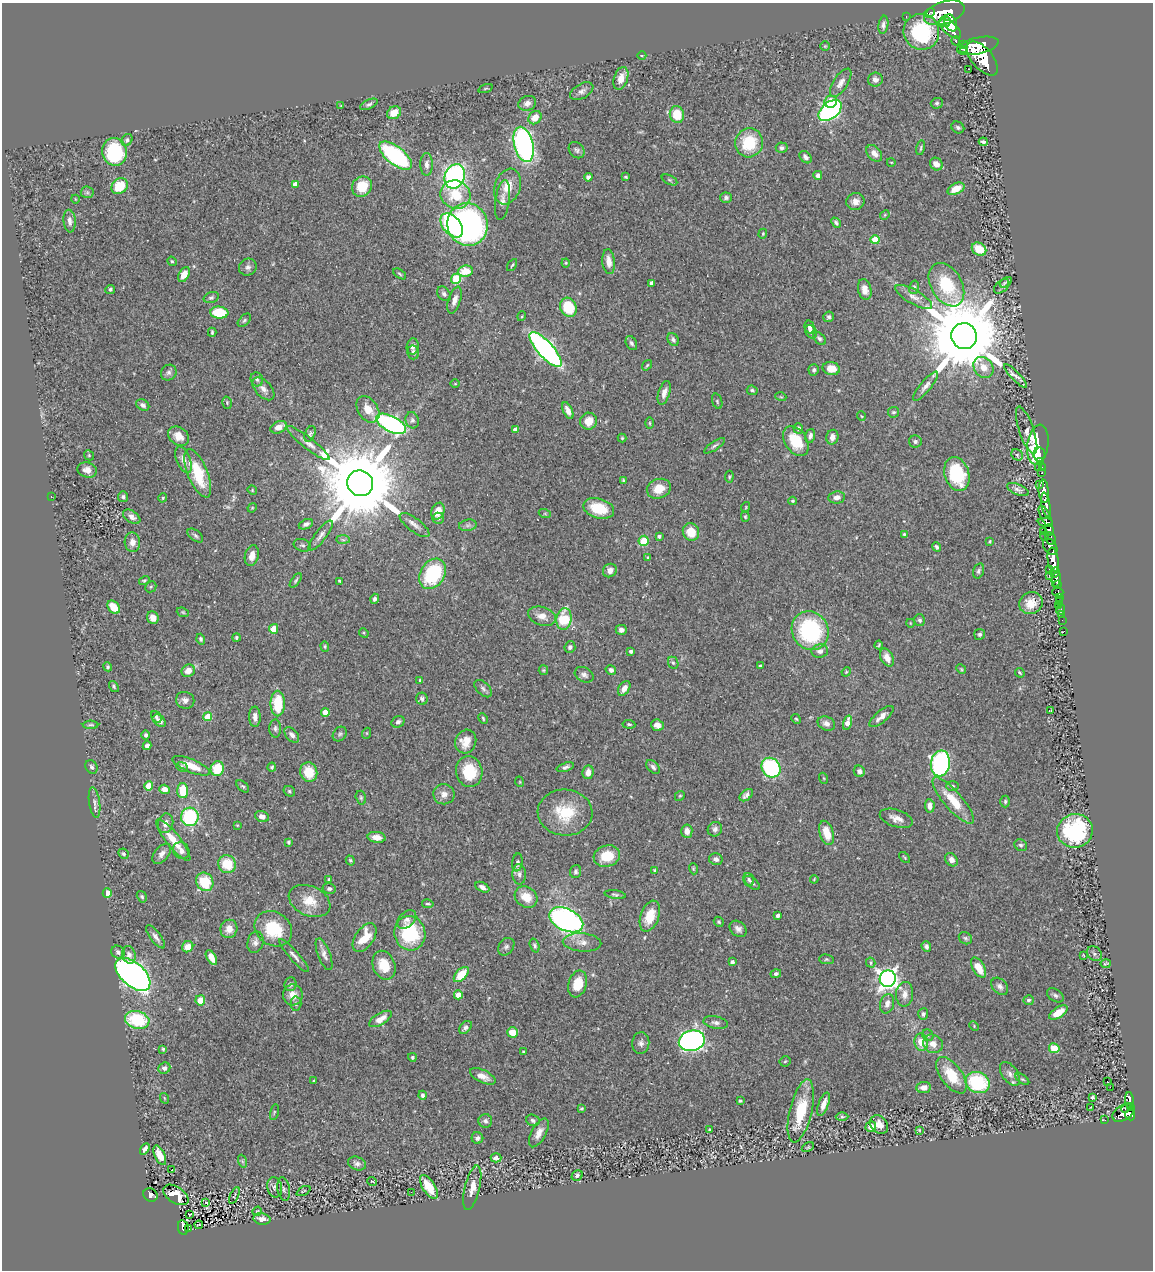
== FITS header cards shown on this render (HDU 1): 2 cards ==
NAXIS1  =                 1151
NAXIS2  =                 1268

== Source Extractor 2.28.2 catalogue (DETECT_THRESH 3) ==
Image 1151 x 1268 px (HDU 1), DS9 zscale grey, 1 PNG px = 1 image px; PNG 1155 x 1272 px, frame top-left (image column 1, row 1268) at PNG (2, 3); each listed source drawn as its Kron ellipse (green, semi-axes under 4 px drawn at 4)
Background 0.536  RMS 0.028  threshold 0.0832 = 3 sigma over >= 5 px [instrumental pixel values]
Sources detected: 473; all 473 listed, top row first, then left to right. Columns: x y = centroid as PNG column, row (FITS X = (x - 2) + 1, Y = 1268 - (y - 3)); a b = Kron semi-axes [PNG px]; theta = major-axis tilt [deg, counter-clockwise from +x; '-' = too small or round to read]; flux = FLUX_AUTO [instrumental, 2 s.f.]
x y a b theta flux
929 13 5 2 - 170
944 13 21 11 18 2400
906 16 2 2 - 5.3
945 21 6 5 - 520
951 23 9 6 -68 1000
883 25 9 5 81 5.9
950 29 13 6 -40 1100
921 32 18 17 - 140
956 41 4 3 - 55
963 45 3 2 - 260
825 46 4 4 - 1.7
978 46 21 8 12 3000
963 49 2 2 - 7100
642 55 4 3 - 1.7
982 58 20 10 -50 3200
969 69 2 2 - 0.91
621 78 12 7 72 20
875 79 7 7 - 8
841 83 16 7 57 12
485 88 7 3 19 2.1
582 91 13 7 29 7.8
830 102 6 6 - 31
527 103 9 7 23 8.6
937 103 6 5 - 3.2
369 104 9 4 25 4.2
341 106 4 3 - 1.6
830 110 13 8 38 460
394 113 7 6 - 28
677 114 8 7 - 45
535 118 7 6 - 21
958 127 7 5 -32 4
127 140 6 5 - 3.9
983 142 4 4 - 4.4
749 143 14 13 - 79
524 144 18 9 -76 470
782 148 6 5 - 5
921 148 7 3 77 2.7
577 150 9 7 -47 5.5
115 152 14 12 -79 140
874 153 9 6 -49 13
396 156 20 9 -38 230
806 157 7 5 -46 5.9
891 162 4 2 - 1.1
427 164 11 6 90 8.3
936 164 7 6 - 14
818 175 4 4 - 5.7
455 176 12 10 69 480
588 177 4 4 - 5.8
626 177 4 3 - 2
670 180 8 4 -27 2.7
295 184 4 4 - 12
120 186 9 7 39 57
508 186 18 13 71 29
362 187 11 9 49 49
956 189 9 5 27 25
87 192 6 6 - 3.8
455 195 15 14 - 59
726 198 6 5 - 4.7
75 199 4 3 - 1.3
502 200 20 7 82 12
855 202 9 8 - 12
885 215 5 4 - 2.2
70 221 11 6 -83 9.2
836 223 6 4 -49 4
467 224 21 20 - 850
452 225 14 8 -49 130
763 234 5 4 - 2
875 240 4 4 - 40
979 249 8 6 -34 36
172 261 5 4 - 2.4
609 262 12 6 -84 16
566 263 4 4 - 1.9
512 265 7 3 57 2.3
248 267 9 8 - 7.8
465 271 7 5 12 32
400 274 7 3 -36 2.6
184 275 8 5 62 23
456 279 5 5 - 95
1006 282 7 2 35 3
651 283 4 3 - 6.5
946 285 23 15 -60 92
1002 286 9 5 42 4.8
914 287 7 5 76 3.5
110 289 5 4 - 3.7
865 289 10 6 -78 14
444 294 8 6 -50 5.8
914 297 21 7 -30 14
211 298 8 5 17 3.7
455 300 14 6 71 12
568 307 10 8 -64 70
219 313 9 6 -5 81
522 316 5 3 - 1.7
829 317 5 5 - 3.6
244 320 8 5 45 3.5
810 327 6 5 - 6
212 332 5 3 - 2.8
811 332 7 5 -56 6.3
964 336 13 12 - 30000
819 338 8 5 -45 4.5
673 339 7 5 -59 4.6
631 343 7 5 -63 4.6
413 346 8 6 81 8.8
546 349 22 8 -48 690
413 352 7 5 -77 5.6
647 365 6 3 54 2
983 367 11 9 -50 22
831 369 8 6 -12 25
814 370 6 5 - 4.4
169 373 8 7 - 5.8
1016 376 16 4 -46 7.7
257 379 7 6 - 4.6
455 384 5 3 - 1.7
926 386 18 5 51 9.9
263 389 14 8 -48 12
752 390 5 4 - 3.5
664 393 12 5 73 12
781 397 5 3 - 1.6
717 401 8 5 -72 3.2
227 403 6 4 -73 2.7
143 405 7 5 -31 6.4
368 409 14 10 -56 25
568 410 9 4 -66 10
893 412 5 5 - 3.2
861 416 5 3 - 1.6
412 420 8 6 -74 6.1
588 421 8 8 - 22
650 423 6 4 -89 2.2
391 424 16 8 -27 400
279 427 8 5 24 19
798 428 5 5 - 6.3
515 430 4 4 - 14
1027 430 25 7 -71 19
310 434 8 5 68 3.7
178 436 11 8 -37 21
810 436 7 5 74 6.2
832 437 7 6 - 11
622 438 4 4 - 2.1
796 441 16 11 -56 58
915 441 6 6 - 5
308 443 26 5 -38 15
1038 445 20 10 81 120
714 446 12 3 34 4.2
89 455 5 4 - 2.1
1017 455 6 5 - 3.5
1039 455 7 6 - 37
183 460 14 7 -68 13
1041 462 3 3 - 13
1039 468 3 2 - 13
1042 468 3 2 - 23
87 470 10 7 -15 15
198 473 26 10 -67 82
1042 473 3 3 - 30
957 474 17 12 -72 110
729 477 6 4 84 2.1
624 480 4 4 - 3.1
360 483 13 12 - 33000
1039 485 3 3 - 16
659 489 12 9 20 30
252 490 5 4 - 2
1018 490 11 5 -23 6.5
1044 491 11 5 -85 900
51 497 3 2 - 17
123 497 5 5 - 4.3
837 497 8 6 8 9.1
163 498 4 4 - 2.2
792 501 4 3 - 2.1
1046 505 12 3 -81 870
746 507 5 3 - 1.8
252 508 5 4 - 2
599 508 16 10 -16 62
438 511 9 6 69 23
545 514 6 4 -19 2.3
1045 516 12 4 -62 320
132 517 10 6 -35 8
745 517 5 4 - 2.5
438 518 6 5 - 4.7
1045 522 7 4 -5 340
306 524 7 5 22 6
414 525 18 6 -37 11
468 525 9 5 9 5.3
1049 530 6 4 -83 300
1043 531 2 2 - 13
691 532 9 8 - 34
904 534 4 4 - 2.5
321 535 18 5 52 9.5
195 536 9 5 -38 4.6
659 536 3 3 - 5.1
1044 536 5 3 - 100
1050 538 6 5 - 250
343 540 7 4 -1 3.4
644 541 5 5 - 67
990 541 3 3 - 2.1
132 542 10 8 -86 14
302 545 9 6 -18 4.6
937 547 5 3 - 3.9
1050 547 9 6 -55 550
252 556 10 7 75 16
647 557 4 3 - 1.7
1053 560 12 5 -83 1200
1050 569 3 2 - 62
610 570 7 6 - 11
978 571 8 5 73 4.1
1055 573 5 4 - 310
432 574 16 12 58 150
1049 575 3 2 - 21
144 580 5 4 - 2.3
296 580 8 4 54 3
1056 580 8 4 81 640
339 581 4 2 - 2
1057 584 3 3 - 240
151 587 6 5 - 2.5
1058 592 5 4 - 140
1059 598 3 2 - 5.6
375 599 5 4 - 4.2
1059 601 3 3 - 98
1031 603 12 10 24 28
1058 605 4 2 - 6.1
114 607 7 5 -47 32
1061 610 5 3 - 29
183 612 6 4 -22 2.4
1062 614 3 2 - 4.5
542 616 14 9 -18 16
153 618 6 5 - 13
564 619 11 7 81 76
920 620 6 5 - 4.6
1062 620 2 2 - 6
910 623 4 2 - 1.3
274 629 5 4 - 28
621 630 5 5 - 6.7
810 631 20 18 -59 200
1064 631 3 2 - 7
364 633 5 4 - 2.1
980 634 5 5 - 4.3
236 638 4 4 - 3
201 639 5 4 - 3.8
879 645 4 2 - 2.4
325 646 5 4 - 2.7
570 647 6 5 - 4.9
631 651 3 3 - 4.5
820 651 8 6 13 6.6
887 658 9 6 -63 15
673 663 6 5 - 3.1
760 666 3 3 - 4.7
108 667 5 4 - 3.1
961 669 5 4 - 2.2
543 670 5 4 - 2.3
611 670 5 5 - 5.2
188 671 7 6 - 16
846 672 5 4 - 2.1
1020 673 5 3 - 2.2
584 675 10 7 -27 7.3
420 680 4 3 - 2.4
114 686 6 4 -54 3.1
624 688 8 5 57 12
483 689 10 6 -46 5.8
422 699 6 5 - 5.8
185 700 9 8 - 8.8
278 704 13 7 90 68
1050 710 3 2 - 1.5
325 712 4 4 - 33
156 717 6 4 -52 3.2
208 717 4 4 - 46
255 717 10 5 -88 11
881 717 15 6 40 13
483 718 6 3 -64 2.3
796 719 5 4 - 2.2
159 721 7 5 -38 11
398 722 7 5 30 6.2
826 723 9 7 -24 9.1
847 723 7 4 75 16
629 724 6 4 -6 2.8
91 725 8 4 0 3.6
657 725 6 5 - 11
275 728 9 6 -90 4.9
367 733 5 3 - 1.8
340 734 8 6 51 4.1
146 735 4 4 - 4.7
292 735 9 5 -48 8.1
466 742 12 10 67 24
147 746 4 4 - 7
940 763 13 9 82 400
191 766 20 6 -22 30
91 767 7 5 -56 4.3
182 767 6 4 -25 3.1
272 767 4 4 - 2.4
565 767 9 4 18 6
653 767 8 5 -49 5.1
771 768 10 9 - 240
217 769 7 6 - 53
859 771 6 5 - 7
309 772 10 8 -74 41
469 772 15 13 -76 68
588 772 7 5 83 13
823 778 5 3 - 1.7
520 782 5 3 - 1.6
149 786 4 4 - 40
243 786 7 4 -43 3.2
952 786 6 5 - 3.9
164 789 5 4 - 13
183 791 7 5 -88 53
289 791 6 5 - 3.2
444 794 10 10 - 13
746 795 7 5 39 6.9
680 796 5 4 - 2.6
361 798 7 5 -75 3.1
953 801 30 9 -49 51
1005 801 6 4 90 3.3
94 802 15 5 -81 8.5
930 806 7 5 -81 10
565 813 27 23 -5 75
262 816 7 5 -21 9.9
190 817 9 8 - 150
896 818 17 8 -18 15
165 823 10 7 76 11
237 825 4 2 - 1.5
715 829 7 7 - 6.4
687 831 7 5 -86 13
1075 831 18 17 - 190
827 833 12 7 -73 33
377 837 9 5 -9 14
173 840 26 7 -51 35
288 842 4 3 - 2.8
1021 845 6 5 - 4
181 851 9 8 - 8.8
123 854 5 5 - 3.6
162 854 12 7 49 11
607 856 13 10 16 45
905 858 6 3 -45 2.1
716 859 7 6 - 7.8
350 860 5 4 - 2.8
951 860 7 5 -50 9.9
517 862 9 5 83 5.2
227 864 9 8 - 44
693 869 6 3 -71 2
655 870 3 2 - 2
576 872 6 5 - 4.3
519 874 10 7 -87 7.6
329 879 4 3 - 2.6
749 879 6 5 - 3.9
814 879 4 3 - 1.7
205 882 9 8 - 63
752 883 9 5 -41 5.4
482 887 7 4 -28 6.7
329 889 6 5 - 4.6
107 893 5 4 - 37
615 895 10 4 -8 4
142 897 6 4 -58 3
526 897 12 10 -36 31
309 901 22 15 -24 39
428 904 6 3 -10 2.5
778 915 4 4 - 6.3
650 916 16 9 70 42
407 919 11 7 43 9.3
566 920 18 11 -26 600
719 922 5 4 - 2.9
229 929 9 8 - 16
273 929 20 16 -36 85
738 929 9 7 -40 8.2
410 933 17 15 -75 130
156 937 14 5 -53 8.6
365 938 16 9 56 42
965 938 7 5 -32 4
255 942 11 8 76 8.8
582 942 19 9 -4 17
535 946 7 4 -71 3.9
188 947 6 5 - 22
506 947 9 7 53 5.6
926 947 5 4 - 5.9
118 952 7 6 - 6.1
324 954 17 6 -69 10
1094 954 8 6 -38 5.4
129 955 9 6 -73 8.4
1083 955 3 2 - 1.4
294 956 21 4 -49 9.4
211 957 8 4 -59 18
826 959 7 5 -5 2.9
732 962 4 3 - 5.4
871 963 5 4 - 4.6
1106 964 5 2 - 1.6
384 965 15 11 -68 40
978 968 11 6 -59 32
133 974 21 11 -42 1000
461 974 9 5 46 45
776 974 5 4 - 4
888 979 8 8 - 1000
290 984 7 6 - 5.3
578 984 14 9 72 42
1000 986 10 7 -47 7.9
905 994 12 8 86 14
293 995 10 10 - 20
458 995 4 4 - 24
1055 995 9 6 -32 5.4
200 1000 5 5 - 28
1028 1000 5 5 - 4.9
296 1004 7 5 87 4.2
887 1004 10 7 76 11
1058 1012 10 5 33 26
923 1014 6 5 - 4.6
380 1019 12 6 31 19
137 1020 12 9 -14 100
716 1022 12 6 -11 7.8
974 1026 5 3 - 1.8
465 1027 7 5 45 5.4
512 1032 5 5 - 31
928 1035 6 5 - 3.5
692 1041 13 10 14 740
921 1042 8 6 -80 30
641 1043 11 8 83 8
933 1044 10 9 - 17
1054 1048 5 5 - 55
163 1049 4 3 - 2.7
524 1051 3 2 - 1.9
412 1057 4 4 - 3.3
785 1061 5 5 - 2.6
164 1068 6 5 - 6.4
1010 1074 13 7 -55 10
951 1075 21 10 -53 56
483 1076 14 6 -25 14
1022 1079 8 4 -34 3
314 1081 3 2 - 1.9
1107 1081 3 3 - 24
978 1082 12 10 -27 140
924 1087 7 5 6 12
1110 1087 2 2 - 1500
422 1095 4 4 - 4.3
1093 1097 4 3 - 2.9
164 1098 5 3 - 1.6
1129 1100 8 4 -86 150
740 1101 3 3 - 2.3
824 1104 12 5 70 15
1091 1107 2 2 - 1.2
1130 1107 4 3 - 93
582 1108 4 2 - 1.9
1126 1108 5 4 - 68
801 1111 32 11 77 83
274 1112 8 3 77 2.6
1124 1112 12 7 33 560
1130 1115 5 5 - 330
842 1117 6 4 0 3.1
533 1120 7 5 -22 4.4
1105 1120 3 2 - 3.5
485 1121 7 6 - 5.4
879 1125 10 8 -48 15
871 1127 5 5 - 11
709 1130 3 3 - 2.4
919 1130 3 2 - 1.4
539 1133 16 7 62 15
477 1138 6 6 - 6.6
808 1147 6 4 29 2.5
145 1149 6 4 58 6
160 1155 10 5 -66 25
496 1158 5 4 - 6.7
242 1161 6 4 -71 2.7
357 1163 9 6 -20 6.8
172 1170 3 2 - 17
577 1175 6 5 - 6
372 1181 5 3 - 1.7
275 1187 10 7 -78 7.3
429 1187 13 6 -57 48
472 1188 23 7 76 20
284 1189 12 6 -79 5.9
303 1191 7 3 27 1.8
411 1192 3 2 - 1.5
150 1195 7 6 - 120
176 1195 14 8 -33 18
234 1195 9 2 65 2.1
205 1203 3 3 - 53
257 1211 5 4 - 2
189 1214 3 2 - 3.6
262 1219 8 5 -12 13
199 1225 4 2 - 1.4
183 1227 7 5 -80 120
188 1229 3 3 - 11